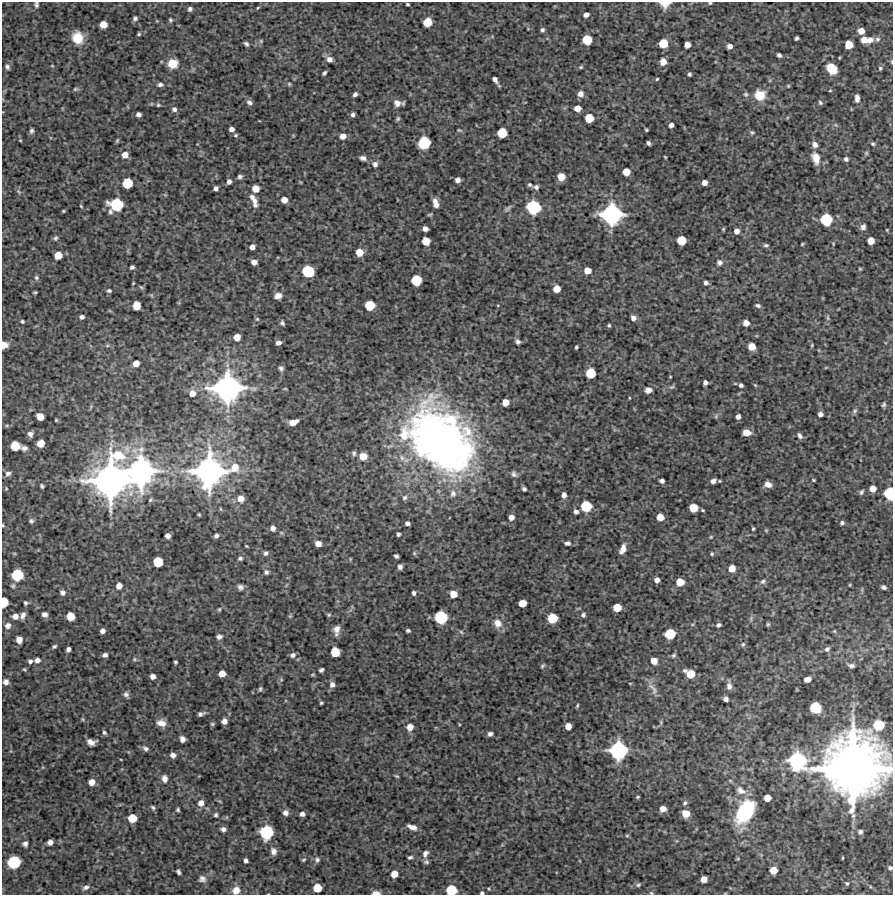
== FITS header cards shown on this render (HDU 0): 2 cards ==
NAXIS1  =                  891 /Length X axis
NAXIS2  =                  893 /Length Y axis

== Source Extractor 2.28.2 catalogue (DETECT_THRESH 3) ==
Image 891 x 893 px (HDU 0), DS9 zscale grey, 1 PNG px = 1 image px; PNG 895 x 897 px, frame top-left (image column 1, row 893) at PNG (2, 2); no overlay
Background 4540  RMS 200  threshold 612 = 3 sigma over >= 5 px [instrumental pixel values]
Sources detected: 376; all 376 listed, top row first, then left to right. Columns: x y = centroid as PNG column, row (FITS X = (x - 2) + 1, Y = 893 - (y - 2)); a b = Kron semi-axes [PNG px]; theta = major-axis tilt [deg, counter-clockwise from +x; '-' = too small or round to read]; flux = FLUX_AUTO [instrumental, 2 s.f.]
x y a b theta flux
710 3 4 3 - 1.7e+04
407 4 4 3 - 1.9e+04
665 4 10 7 -1 1.5e+05
36 5 7 6 - 3.2e+04
258 8 5 3 - 1.3e+04
190 9 4 4 - 3.4e+04
586 15 5 4 - 5.5e+04
135 18 5 4 - 3.2e+04
170 20 5 4 - 1.8e+04
427 22 7 6 - 2.7e+05
103 25 6 6 - 1.6e+05
542 30 4 4 - 2.9e+04
861 31 6 5 - 1.2e+05
139 34 4 4 - 1.7e+04
77 38 12 10 -69 3.0e+05
797 38 4 4 - 2.7e+04
877 39 7 7 - 4.3e+04
587 40 7 7 - 3.6e+05
864 40 6 6 - 1.2e+05
869 40 10 7 28 9.2e+04
261 41 5 4 - 1.4e+04
663 43 7 6 - 3.1e+05
246 44 5 4 - 3.0e+04
687 45 5 5 - 1.1e+05
849 45 6 6 - 2.2e+05
730 46 5 5 - 6.5e+04
779 55 5 4 - 4.0e+04
329 59 6 6 - 7.4e+04
663 62 7 6 - 1.2e+05
892 62 6 3 -90 1.7e+04
173 64 8 8 - 2.3e+05
52 66 5 3 - 1.1e+04
7 67 7 5 -64 3.3e+04
581 67 5 4 - 1.8e+04
880 68 6 5 - 2.6e+04
832 69 11 8 -47 3.0e+05
324 73 5 3 - 2.7e+04
689 74 4 3 - 2.5e+04
495 79 7 4 -55 5.6e+04
657 79 4 3 - 1.5e+04
289 84 5 4 - 1.7e+04
160 85 7 5 3 4.0e+04
788 86 5 4 - 1.5e+04
75 89 8 5 26 2.5e+04
830 91 4 3 - 1.3e+04
355 94 4 4 - 4.0e+04
580 94 7 6 - 7.3e+04
746 94 6 6 - 2.9e+04
760 95 11 11 - 2.6e+05
857 98 8 5 -87 6.5e+04
249 102 7 5 -22 4.3e+04
397 103 9 8 - 8.2e+04
820 103 6 6 - 2.8e+04
158 105 5 4 - 1.8e+04
578 108 6 5 - 1.3e+05
174 109 6 5 - 4.1e+04
138 114 4 4 - 4.6e+04
353 115 4 3 - 3.5e+04
589 118 6 6 - 2.8e+05
398 119 6 5 - 2.2e+04
671 125 5 4 - 6.0e+04
836 125 5 3 - 1.8e+04
231 129 5 4 - 6.0e+04
459 130 6 3 -18 1.5e+04
646 130 4 3 - 1.7e+04
31 131 6 5 - 3.3e+04
752 132 5 5 - 2.2e+04
502 133 7 7 - 3.7e+05
236 135 5 4 - 2.0e+04
343 136 6 5 - 9.9e+04
20 140 4 3 - 1.1e+04
117 140 6 4 64 1.7e+04
424 143 8 8 - 6.4e+05
648 143 4 3 - 3.4e+04
873 144 6 5 - 2.4e+04
815 145 7 7 - 6.9e+04
866 153 6 5 - 2.0e+04
125 155 6 6 - 1.0e+05
665 157 3 2 - 1.1e+04
363 158 6 4 -15 5.3e+04
816 158 13 8 -75 1.8e+05
846 159 4 4 - 3.2e+04
375 164 7 7 - 5.0e+04
626 172 6 6 - 1.7e+05
240 177 5 5 - 3.1e+04
561 177 6 6 - 1.7e+05
457 180 5 4 - 6.6e+04
229 181 5 4 - 5.1e+04
704 182 5 5 - 7.4e+04
127 183 7 7 - 4.1e+05
529 185 5 4 - 2.5e+04
536 187 6 5 - 4.2e+04
216 188 4 4 - 4.4e+04
255 189 6 5 - 1.6e+05
18 191 8 5 -46 2.6e+04
252 197 7 6 - 5.0e+04
284 200 6 5 - 1.1e+05
254 201 14 6 -79 1.0e+05
435 203 9 4 -75 9.4e+04
116 205 10 9 - 7.1e+05
81 206 4 3 - 1.3e+04
533 207 9 9 - 8.7e+05
508 208 12 4 39 3.4e+04
63 211 3 2 - 1.4e+04
611 214 14 13 - 1.9e+06
429 215 7 3 1 1.6e+04
826 219 8 8 - 5.9e+05
863 227 6 5 - 5.0e+04
425 229 5 4 - 6.4e+04
723 229 5 4 - 1.5e+04
736 231 5 5 - 6.8e+04
56 238 6 5 - 2.8e+04
681 240 6 6 - 2.9e+05
426 241 6 6 - 2.0e+05
871 241 6 5 - 1.4e+05
802 244 3 3 - 1.3e+04
766 245 6 4 -8 2.6e+04
252 247 5 4 - 7.3e+04
359 252 6 6 - 1.7e+05
58 255 6 6 - 1.9e+05
254 262 5 5 - 7.5e+04
719 262 7 6 - 4.8e+04
132 267 4 4 - 3.3e+04
860 269 5 4 - 1.4e+04
587 270 6 5 - 1.3e+05
308 271 8 8 - 6.1e+05
36 277 7 6 - 3.1e+04
416 280 7 7 - 4.2e+05
706 283 4 4 - 4.0e+04
141 287 7 3 -35 1.9e+04
557 289 6 5 - 1.6e+05
109 291 6 5 - 2.9e+04
35 292 4 3 - 1.8e+04
278 296 7 6 - 8.2e+04
370 305 7 7 - 3.5e+05
758 305 6 4 -19 3.1e+04
136 306 6 6 - 2.4e+05
82 317 5 4 - 4.1e+04
633 318 6 5 - 6.2e+04
828 318 8 4 -89 2.7e+04
257 319 5 5 - 2.1e+04
22 321 4 3 - 2.4e+04
282 323 5 4 - 3.3e+04
746 323 6 5 - 8.3e+04
609 325 4 4 - 2.1e+04
237 337 5 5 - 1.3e+05
518 342 5 4 - 3.6e+04
278 343 5 4 - 5.5e+04
4 345 6 5 - 1.2e+05
812 345 4 4 - 1.3e+04
107 346 6 4 1 2.2e+04
752 346 6 6 - 1.6e+05
576 347 3 3 - 2.0e+04
136 363 6 5 - 1.1e+05
281 368 6 6 - 3.5e+04
590 373 7 7 - 3.8e+05
670 377 3 2 - 1.0e+04
705 382 4 4 - 4.8e+04
741 385 4 4 - 3.8e+04
755 385 6 4 -45 1.5e+04
672 387 7 4 24 2.6e+04
227 388 22 20 5 3.3e+06
285 389 5 3 - 1.2e+04
648 390 6 5 - 1.0e+05
192 393 7 7 - 1.1e+05
629 398 5 3 - 1.0e+04
505 402 6 5 - 1.4e+05
884 405 5 4 - 2.8e+04
855 411 8 5 63 3.0e+04
820 414 4 4 - 5.7e+04
716 416 7 5 47 2.4e+04
738 416 5 4 - 5.6e+04
40 417 6 5 - 1.5e+05
56 420 3 3 - 1.6e+04
293 422 8 5 19 1.3e+05
7 425 6 3 19 1.8e+04
746 432 6 5 - 1.5e+05
30 434 7 6 - 5.4e+04
800 436 7 5 -60 4.0e+04
41 443 6 5 - 1.8e+05
445 445 74 46 -50 8.7e+06
15 446 7 7 - 3.2e+05
422 446 20 14 73 9.5e+05
24 448 6 5 - 5.1e+04
354 453 6 5 - 2.9e+04
118 455 23 14 -10 6.1e+05
363 456 7 6 - 1.6e+05
458 462 9 8 - 4.2e+05
235 467 12 11 - 2.1e+05
141 471 25 21 88 3.3e+06
209 471 25 24 - 3.9e+06
8 474 8 6 33 5.0e+04
514 474 8 5 -54 3.8e+04
813 480 3 3 - 1.4e+04
111 481 29 28 - 5.6e+06
662 481 4 4 - 4.7e+04
713 481 6 5 - 5.8e+04
768 484 7 5 -15 8.4e+04
42 486 4 3 - 2.5e+04
6 489 5 4 - 1.4e+04
524 489 4 4 - 3.0e+04
873 489 5 5 - 1.3e+05
861 492 6 4 63 2.6e+04
453 493 10 8 70 7.6e+04
889 493 8 6 -89 5.6e+05
564 495 5 5 - 6.0e+04
405 498 6 6 - 3.7e+04
241 499 7 7 - 1.3e+05
150 500 6 5 - 2.2e+04
586 506 7 7 - 4.7e+05
693 508 6 6 - 2.4e+05
703 510 4 3 - 1.6e+04
576 512 4 4 - 4.4e+04
199 515 3 3 - 1.6e+04
511 517 5 5 - 7.5e+04
660 517 6 5 - 1.6e+05
31 521 6 5 - 3.2e+04
407 523 5 4 - 4.0e+04
842 523 5 4 - 3.1e+04
3 525 4 3 - 1.3e+04
273 528 5 5 - 6.9e+04
753 529 4 3 - 1.8e+04
398 534 4 3 - 2.7e+04
168 536 5 5 - 7.1e+04
216 536 5 4 - 4.4e+04
711 537 5 4 - 1.5e+04
567 543 6 4 3 3.4e+04
318 544 6 5 - 9.5e+04
246 546 4 2 - 1.3e+04
623 549 11 6 68 1.0e+05
266 553 7 6 - 3.6e+04
414 553 5 4 - 1.9e+04
712 554 5 4 - 2.0e+04
396 556 5 4 - 3.2e+04
240 558 6 5 - 2.9e+04
350 559 5 3 - 1.1e+04
158 562 7 7 - 3.6e+05
400 567 5 4 - 4.4e+04
732 568 6 5 - 1.3e+05
266 572 6 6 - 3.6e+04
17 575 8 8 - 5.6e+05
657 580 5 4 - 6.6e+04
763 581 8 6 30 3.6e+04
680 582 6 6 - 1.9e+05
850 585 5 3 - 1.1e+04
119 586 6 6 - 9.1e+04
240 587 8 7 - 4.4e+04
884 587 5 4 - 3.1e+04
62 592 5 5 - 5.1e+04
414 593 4 4 - 3.4e+04
453 594 6 6 - 1.6e+05
4 602 7 5 88 3.0e+05
26 603 4 4 - 2.6e+04
522 603 6 5 - 1.8e+05
617 607 6 6 - 2.1e+05
219 609 6 4 68 1.8e+04
45 614 5 5 - 5.4e+04
23 615 7 4 68 5.8e+04
329 615 6 5 - 2.0e+04
583 615 6 5 - 2.8e+04
15 616 6 5 - 7.6e+04
70 616 6 6 - 2.0e+05
290 616 7 4 45 1.7e+04
441 617 8 8 - 7.1e+05
552 618 7 7 - 3.7e+05
498 623 12 10 -57 1.3e+05
768 624 5 4 - 2.1e+04
718 625 5 4 - 3.4e+04
8 626 7 7 - 6.3e+04
336 630 12 7 84 9.7e+04
408 630 4 3 - 2.9e+04
102 631 4 4 - 5.7e+04
834 631 5 4 - 1.4e+04
461 632 7 4 -45 2.0e+04
670 634 7 7 - 4.2e+05
219 637 7 6 - 4.3e+04
19 640 6 5 - 8.8e+04
743 644 7 5 74 2.6e+04
54 646 5 3 - 2.3e+04
68 649 5 4 - 4.6e+04
827 649 8 6 44 4.1e+04
335 652 7 6 - 3.1e+05
105 655 5 4 - 4.3e+04
293 655 6 5 - 4.5e+04
674 655 6 5 - 2.4e+04
134 659 6 5 - 2.2e+04
37 660 6 5 - 5.8e+04
30 661 5 4 - 3.6e+04
654 661 6 6 - 1.3e+05
175 662 4 3 - 2.2e+04
542 666 5 2 - 1.8e+04
851 666 6 4 -12 3.9e+04
321 670 5 4 - 3.1e+04
222 673 6 5 - 1.2e+05
690 674 8 6 -28 2.6e+05
153 676 5 4 - 7.1e+04
281 679 5 3 - 1.2e+04
808 679 6 5 - 8.6e+04
6 682 6 5 - 5.2e+04
630 683 4 3 - 1.0e+04
332 685 6 6 - 5.9e+04
729 686 11 6 -86 6.3e+04
260 689 6 4 75 2.2e+04
653 689 21 8 -57 9.1e+04
126 694 7 6 - 4.2e+04
726 699 5 4 - 5.4e+04
321 703 3 3 - 1.6e+04
577 706 5 3 - 1.8e+04
815 708 8 7 - 4.8e+05
201 714 7 4 18 4.0e+04
224 721 5 5 - 7.4e+04
661 722 8 3 -85 2.0e+04
161 723 9 6 -16 1.1e+05
212 724 5 4 - 1.9e+04
459 724 4 2 - 9.8e+03
879 725 7 7 - 4.3e+05
568 726 5 5 - 1.2e+05
410 727 6 6 - 1.1e+05
104 732 5 4 - 2.6e+04
490 734 5 4 - 4.2e+04
182 739 5 5 - 6.4e+04
91 742 8 5 -10 8.2e+04
145 748 7 5 -30 3.8e+04
618 750 12 12 - 1.5e+06
173 755 5 4 - 6.2e+04
797 761 13 12 - 1.4e+06
852 768 40 40 - 1.2e+07
397 776 4 3 - 1.6e+04
164 779 7 6 - 7.2e+04
92 782 5 5 - 1.1e+05
741 790 15 9 -31 1.2e+05
638 797 4 3 - 1.6e+04
767 798 6 5 - 1.4e+05
201 803 7 6 - 9.2e+04
685 803 7 5 50 2.9e+04
153 807 6 5 - 2.6e+04
663 809 5 5 - 1.1e+05
178 810 4 3 - 2.1e+04
745 812 27 16 60 9.0e+05
285 813 6 5 - 5.2e+04
686 813 6 6 - 1.9e+05
302 814 4 4 - 4.7e+04
216 815 5 4 - 2.5e+04
132 818 6 6 - 2.8e+05
412 827 9 5 -21 8.4e+04
223 829 5 5 - 4.7e+04
266 832 9 9 - 8.3e+05
860 832 4 4 - 3.2e+04
627 836 6 4 0 1.6e+04
50 842 5 4 - 6.5e+04
25 844 5 5 - 3.9e+04
273 851 8 6 -79 5.7e+04
425 854 8 5 60 5.3e+04
410 857 4 3 - 2.6e+04
738 859 6 3 -18 1.3e+04
304 860 5 3 - 1.5e+04
317 860 6 5 - 3.3e+04
246 861 4 4 - 4.0e+04
14 862 8 8 - 6.8e+05
426 862 6 5 - 2.8e+04
890 868 5 5 - 3.2e+04
773 870 6 6 - 1.6e+05
178 872 5 3 - 3.2e+04
394 874 6 5 - 1.4e+05
202 879 10 9 - 6.2e+04
704 879 5 5 - 1.2e+05
847 883 7 6 - 3.7e+04
638 885 7 6 - 2.7e+04
86 887 8 6 18 4.6e+04
870 887 9 6 -50 3.9e+04
317 888 6 6 - 2.5e+05
236 890 9 8 - 1.2e+05
451 890 7 7 - 4.5e+05
376 893 8 4 -2 6.5e+04
482 893 4 3 - 2.6e+04
651 893 6 4 -20 1.8e+04
At the frame edge (FLAGS 8, measured only in part): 15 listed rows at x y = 710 3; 665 4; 36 5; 892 62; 4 345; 889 493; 3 525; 4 602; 852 768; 890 868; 236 890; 451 890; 376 893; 482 893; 651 893

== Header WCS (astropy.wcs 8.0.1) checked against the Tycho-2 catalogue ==
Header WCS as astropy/WCSLIB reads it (CRVAL/CRPIX/CD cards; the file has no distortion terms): RA---TAN/DEC--TAN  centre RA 23:34:53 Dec +18:14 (353.72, +18.23 deg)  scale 1.01 arcsec/px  FOV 15.0' x 15.0'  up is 0 deg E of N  parity normal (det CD < 0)
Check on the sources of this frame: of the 60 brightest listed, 5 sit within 2.0 arcsec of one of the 8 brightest Tycho-2 stars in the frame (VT <= 12.49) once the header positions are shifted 0.23 arcsec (0.07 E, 0.22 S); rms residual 0.98 arcsec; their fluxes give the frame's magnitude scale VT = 27.05 - 2.5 log10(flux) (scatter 0.08 mag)
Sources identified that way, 4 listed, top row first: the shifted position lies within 2.0 arcsec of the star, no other Tycho-2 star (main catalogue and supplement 1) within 4.0 arcsec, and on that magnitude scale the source's flux lands within +1.5 / -3 mag of the star's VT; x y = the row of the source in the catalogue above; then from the Tycho-2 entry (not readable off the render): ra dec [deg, ICRS J2000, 3 dp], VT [Tycho-2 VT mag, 2 dp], TYC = Tycho-2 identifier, HIP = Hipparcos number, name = IAU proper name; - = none
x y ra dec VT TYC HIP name
227 388 353.787 +18.243 12.10 1723-1701-1 - -
209 471 353.793 +18.220 10.56 1723-1768-1 - -
111 481 353.822 +18.217 10.18 1723-1792-1 - -
852 768 353.602 +18.138 9.28 1723-1745-1 - -